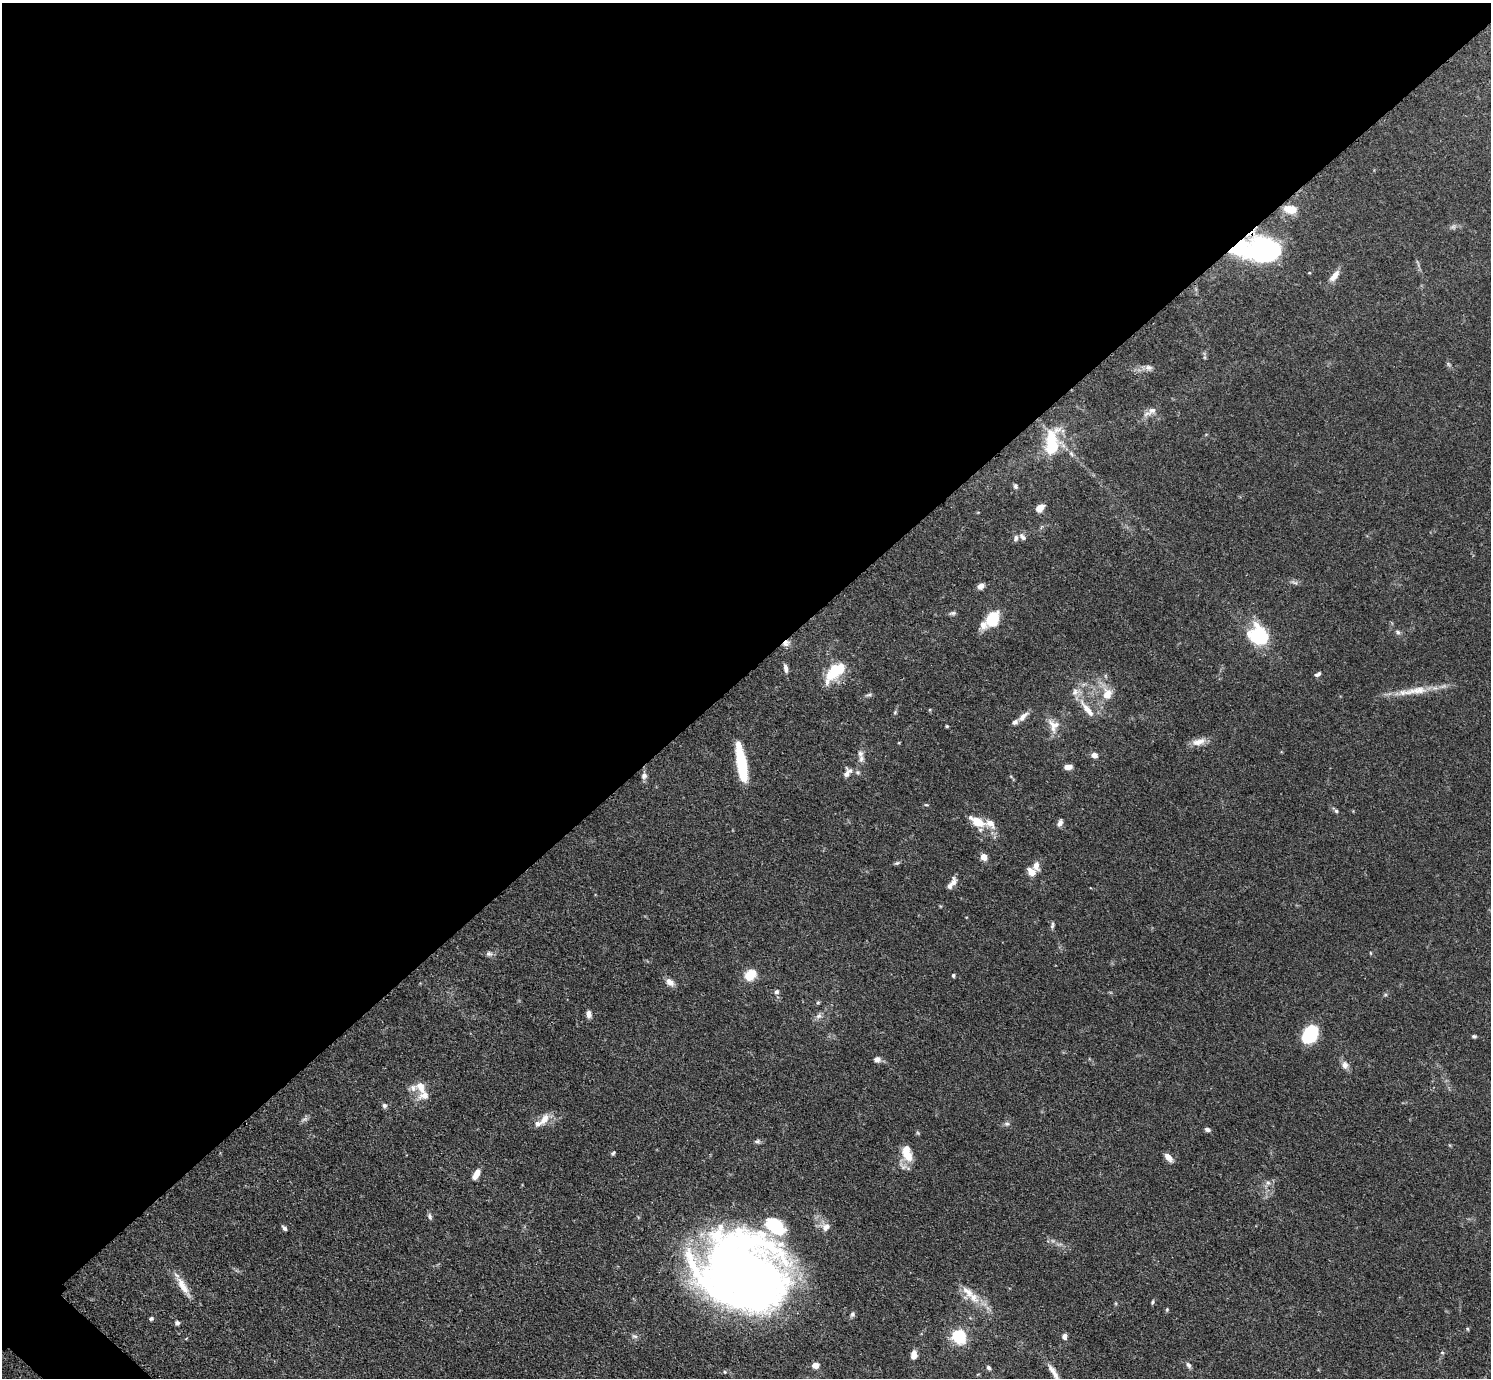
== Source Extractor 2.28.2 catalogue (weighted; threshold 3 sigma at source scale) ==
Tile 2 of 4 x 4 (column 2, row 1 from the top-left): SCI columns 1520-3008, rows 4314-5689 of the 6017 x 6017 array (HDU 1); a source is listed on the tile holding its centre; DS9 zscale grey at full resolution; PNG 1493 x 1380 px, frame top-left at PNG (2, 3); no overlay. Shown black and unused: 49% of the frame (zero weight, under 3 of 4 exposures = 4% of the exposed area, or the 3 px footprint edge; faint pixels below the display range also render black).
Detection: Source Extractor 2.28.2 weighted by HDU 2 'WHT'; one run over the whole footprint, this tile lists its part. Background 0.0772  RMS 0.0036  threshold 0.0162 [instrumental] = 3 sigma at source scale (4.5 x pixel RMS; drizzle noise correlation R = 1.50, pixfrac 1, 0.05/0.05 arcsec/px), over >= 5 px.
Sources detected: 113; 1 too faint to see at this stretch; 4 inside a brighter object's white glare — not listed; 12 inside a brighter listed object's ellipse — not listed separately; the other 96 listed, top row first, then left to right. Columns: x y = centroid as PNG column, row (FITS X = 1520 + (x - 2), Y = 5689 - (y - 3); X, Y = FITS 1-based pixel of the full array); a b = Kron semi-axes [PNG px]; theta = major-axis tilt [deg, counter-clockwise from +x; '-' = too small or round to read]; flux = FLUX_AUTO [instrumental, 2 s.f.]
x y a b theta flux
1291 209 12 7 -6 6.9
1238 248 11 9 27 26
1263 250 22 17 -16 110
1334 276 15 7 53 3.1
1204 357 6 4 -71 0.51
1448 364 7 4 -71 0.62
1149 367 11 8 -2 1.6
1150 412 23 7 32 2.6
1052 443 31 16 86 17
1071 453 8 4 -59 0.83
1015 486 7 5 -65 0.75
1040 508 9 6 41 2.9
1022 537 11 7 -49 1.3
1294 582 11 4 -9 0.94
980 586 8 6 32 2
952 613 10 5 9 0.82
992 618 9 7 52 24
983 625 12 10 -74 2.8
1398 632 8 6 -46 0.87
1258 635 23 20 -50 20
786 643 10 7 34 1.8
786 668 11 5 -79 1.4
835 672 29 14 44 13
1318 674 8 4 32 0.95
1416 691 41 10 8 8.2
1107 694 16 13 81 5.3
869 695 11 4 15 0.77
1087 709 28 7 -51 4.8
895 712 6 5 - 0.52
1023 717 16 7 43 2.5
1053 725 20 14 -67 4.5
947 726 4 3 - 0.44
1199 742 19 9 14 3.3
1094 755 7 6 - 1.9
861 759 11 7 84 1.7
741 763 37 8 -80 21
1068 767 9 5 4 2.1
858 772 7 6 - 0.87
847 773 15 9 59 2.4
644 776 8 7 - 1.2
926 805 6 3 -8 0.39
1336 811 5 5 - 0.55
977 821 21 10 -29 6.8
1060 823 9 6 71 1.4
984 857 5 4 - 6.5
897 863 8 5 26 0.64
1036 866 11 8 -82 2.5
1031 872 10 8 -43 3.1
954 882 13 8 88 1.9
1052 925 11 4 79 0.81
1370 953 5 3 - 0.31
489 954 9 7 -9 1.2
750 975 13 10 39 6.8
953 975 4 4 - 0.54
670 982 11 8 -39 2.2
776 992 6 6 - 1
818 1003 6 4 2 0.45
588 1014 9 6 -82 1.6
819 1016 10 7 30 1.5
1310 1034 20 13 54 17
1474 1036 6 4 0 0.62
877 1059 8 7 - 1.5
1345 1065 10 8 -78 2
420 1087 14 9 -62 3.7
384 1106 6 6 - 0.91
305 1119 10 5 26 1
544 1119 18 9 58 3.7
1007 1124 7 6 - 0.92
1207 1129 7 5 -14 0.99
918 1133 5 4 - 0.45
757 1141 9 6 -1 0.85
613 1153 7 4 56 0.51
907 1155 17 10 -49 6
1168 1157 11 6 -46 2.2
476 1174 13 6 59 3.3
1268 1183 6 6 - 0.98
430 1217 9 5 -70 0.96
826 1227 12 10 40 2.6
284 1228 6 4 -49 0.98
741 1274 79 63 -20 350
183 1286 31 8 -60 5
973 1297 18 12 -49 5.5
1152 1302 6 4 64 0.55
1167 1309 5 4 - 0.43
852 1314 8 6 74 0.87
151 1318 5 4 - 0.62
177 1323 5 5 - 1
1467 1329 5 3 - 0.39
959 1336 6 6 - 77
1065 1336 6 5 - 1.5
1442 1353 5 3 - 0.42
914 1355 9 6 84 2.8
815 1365 6 5 - 3.6
1188 1365 9 5 -53 0.97
989 1368 7 5 -46 0.78
1054 1373 31 7 -58 4
Overlapping masked pixels (flux is a lower limit): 4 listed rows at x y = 1238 248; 1263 250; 786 643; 741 1274
Isophote crosses this tile's border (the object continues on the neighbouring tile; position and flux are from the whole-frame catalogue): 1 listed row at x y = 1054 1373